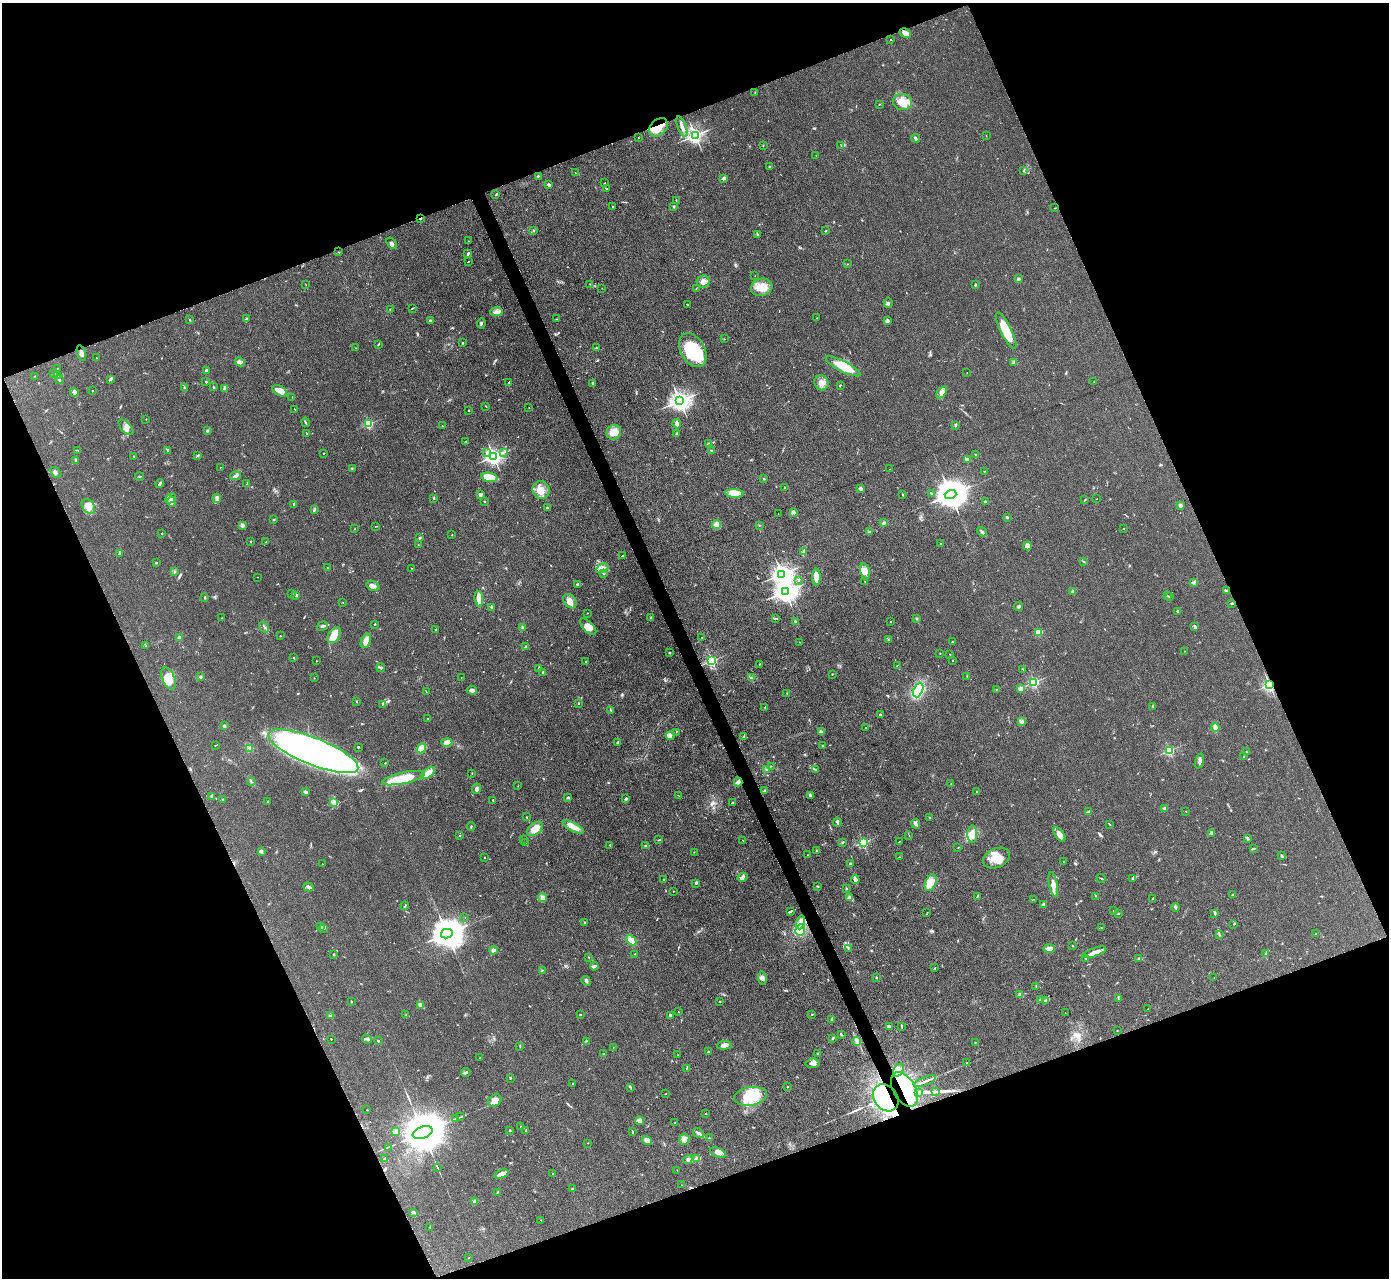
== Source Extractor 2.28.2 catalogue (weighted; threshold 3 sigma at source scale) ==
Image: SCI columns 2-5547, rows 283-5384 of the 5549 x 5534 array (HDU 1 of 3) = the unmasked area's bounding box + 8 px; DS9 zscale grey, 4 x 4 block average (1 PNG px = mean of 4 x 4 image px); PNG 1391 x 1280 px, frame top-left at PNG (2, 3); each listed source drawn as its Kron ellipse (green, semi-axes under 4 px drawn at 4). Shown black and unused: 43% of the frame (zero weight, under 3 of 4 exposures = <1% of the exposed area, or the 3 px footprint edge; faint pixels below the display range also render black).
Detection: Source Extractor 2.28.2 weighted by HDU 2 'WHT'. Background 0.0889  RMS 0.0061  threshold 0.0275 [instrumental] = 3 sigma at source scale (4.5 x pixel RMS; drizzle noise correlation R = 1.50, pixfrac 1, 0.05/0.05 arcsec/px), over >= 5 px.
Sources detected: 615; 3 too faint to see at this stretch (4 x 4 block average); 4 inside a brighter object's white glare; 4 cosmic-ray / hot-pixel residue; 1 long thin detection or spike segment (spike, bleed or trail) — neither listed nor drawn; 11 coinciding with a brighter row at this scale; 33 inside a brighter listed object's ellipse — not listed separately; of the other 559, all 500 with FLUX_AUTO >= 0.967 (the completeness limit of this list) listed and drawn (59 fainter detections not listed), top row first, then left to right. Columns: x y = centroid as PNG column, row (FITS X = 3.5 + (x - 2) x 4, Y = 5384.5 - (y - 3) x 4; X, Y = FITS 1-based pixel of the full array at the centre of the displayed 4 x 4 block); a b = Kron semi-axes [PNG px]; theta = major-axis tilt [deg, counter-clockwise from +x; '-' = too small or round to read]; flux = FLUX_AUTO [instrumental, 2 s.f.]
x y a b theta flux
905 33 6 4 -29 17
890 40 2 2 - 1.1
755 92 2 2 - 2.5
902 102 9 8 - 48
879 104 2 2 - 1.4
659 127 10 7 43 45
682 127 11 2 -70 15
695 135 2 2 - 1300
986 136 2 2 - 1.2
638 137 2 2 - 1.3
916 138 4 2 - 5
763 145 2 2 - 1
841 145 2 2 - 1.4
816 155 2 2 - 1.4
770 166 4 2 - 5.2
1023 171 2 2 - 1.2
575 173 2 2 - 1.3
538 176 2 2 - 3.6
724 178 4 3 - 7.7
605 183 2 2 - 1.3
549 185 3 2 - 11
606 189 2 2 - 2.9
496 195 2 2 - 2.1
676 200 3 2 - 1.6
613 206 3 2 - 2.1
674 207 2 2 - 5
1055 208 2 2 - 1.5
420 219 3 2 - 4.3
534 230 2 2 - 1.7
826 231 2 2 - 3.2
757 234 2 2 - 3.9
468 241 2 2 - 1
392 243 6 3 -52 8.7
339 252 2 2 - 1.9
468 254 4 2 - 5.9
468 262 2 2 - 1.7
848 264 2 2 - 0.97
755 276 2 2 - 1.1
1018 279 2 2 - 42
703 282 6 6 - 22
590 284 3 2 - 1.8
976 284 3 2 - 3.5
306 285 2 2 - 0.99
762 287 11 8 15 52
602 288 2 2 - 0.98
696 288 2 2 - 1
888 303 4 2 - 5.6
688 304 3 2 - 2
412 308 3 2 - 2.6
390 310 2 2 - 1.7
497 312 6 4 2 18
247 318 3 2 - 4.1
817 318 2 2 - 2.8
556 319 3 2 - 2.4
190 320 2 2 - 2.4
887 320 3 3 - 6.8
430 321 2 2 - 18
481 323 5 2 - 6
1006 331 20 5 -63 92
725 339 2 2 - 1.1
462 343 2 2 - 2.1
378 345 3 2 - 2.6
355 348 2 2 - 1.5
596 348 2 2 - 3.3
693 350 18 12 -61 230
81 353 8 2 -74 12
97 358 2 2 - 1.1
240 362 5 3 - 12
1014 362 3 2 - 5.8
843 366 19 5 -27 77
57 368 2 2 - 1.1
206 370 2 2 - 23
54 373 3 2 - 2.4
967 373 2 2 - 1.3
57 375 2 2 - 1.6
35 376 2 2 - 1.1
110 379 4 2 - 4.8
59 380 4 2 - 7.7
206 382 2 2 - 3.5
509 382 2 2 - 1.4
1094 382 2 2 - 1.6
592 383 3 2 - 3.3
821 383 8 7 - 24
840 385 3 2 - 2.5
213 387 2 2 - 1.2
184 388 3 2 - 3.3
225 388 4 3 - 6.9
92 391 2 2 - 1.2
280 391 8 5 -29 38
942 392 7 4 53 14
74 393 4 3 - 8.2
292 397 2 2 - 1.1
680 401 3 3 - 2600
486 406 2 2 - 1.5
529 407 2 2 - 1.3
294 409 2 2 - 1.4
469 410 2 2 - 7.5
146 419 2 2 - 3.2
306 422 5 2 - 3.7
369 424 2 2 - 310
677 424 5 3 - 11
955 425 4 2 - 3.2
442 426 2 2 - 1.4
126 427 9 5 -48 19
207 431 2 2 - 4.1
614 432 7 7 - 41
306 433 2 2 - 3.8
676 434 3 2 - 3.5
466 441 2 2 - 1.1
708 443 2 2 - 1.4
77 450 2 2 - 1.5
168 450 4 2 - 4.4
712 450 4 2 - 3.2
503 452 3 2 - 3.7
323 453 2 2 - 4.4
486 453 2 2 - 1.5
197 455 2 2 - 1.7
976 455 2 2 - 15
493 456 3 2 - 1700
134 457 2 2 - 1.6
967 459 4 2 - 14
75 461 2 2 - 2.8
220 467 2 2 - 1.1
352 468 2 2 - 2.3
890 469 2 2 - 1
985 471 2 2 - 1.8
55 472 6 3 -51 7.6
139 476 4 2 - 2.2
235 476 6 3 13 9.1
489 477 8 4 -11 79
764 479 2 2 - 2.1
160 484 4 2 - 5.5
247 484 2 2 - 1.8
784 488 2 2 - 9.4
860 489 3 2 - 8.1
541 490 9 8 - 46
734 493 9 4 -3 86
931 493 3 2 - 4.8
480 494 4 3 - 9.4
951 494 6 4 16 8100
903 495 2 2 - 1.7
170 498 6 4 44 11
217 498 4 3 - 15
434 498 3 2 - 2.7
1097 499 2 2 - 1
1085 500 4 2 - 2.8
484 501 2 2 - 3.5
172 502 5 3 - 8.8
985 502 3 2 - 5.2
294 504 2 2 - 3.9
1180 505 3 2 - 14
88 507 8 6 -58 25
547 508 2 2 - 1.8
314 510 3 2 - 9.9
793 512 2 2 - 70
778 514 2 2 - 1.6
1007 517 2 2 - 4.2
274 519 2 2 - 14
884 523 3 3 - 7.6
717 524 4 4 - 17
242 525 2 2 - 63
759 525 2 2 - 1.2
376 526 3 2 - 1.7
354 529 2 2 - 2.3
1124 529 2 2 - 1.3
869 532 4 3 - 5.8
982 532 5 2 - 6.1
162 533 2 2 - 2
452 535 2 2 - 1.4
420 538 3 2 - 3.8
250 542 2 2 - 2.9
266 542 2 2 - 1.3
940 544 2 2 - 1.6
418 545 2 2 - 1.8
1027 546 4 3 - 9.6
804 551 3 3 - 5.8
119 553 2 2 - 4.4
622 556 3 2 - 2.5
1084 561 2 2 - 2.4
156 563 2 2 - 4.4
327 568 2 2 - 2.1
412 568 2 2 - 2
602 568 6 3 27 13
865 571 8 4 -75 21
174 572 2 2 - 2.1
603 573 3 2 - 2
782 574 3 3 - 2300
257 577 2 2 - 1
816 577 8 4 -89 35
799 580 2 2 - 1.7
865 581 2 2 - 1.5
1193 582 3 2 - 3.9
577 584 3 2 - 5.1
373 586 7 4 -19 16
1226 590 3 2 - 4.1
1073 591 2 2 - 41
785 592 3 3 - 3100
292 593 2 2 - 1.4
296 595 3 3 - 6.1
1167 596 2 2 - 2.4
205 597 3 2 - 4.5
1169 597 2 2 - 1.8
479 599 8 3 -83 45
570 601 8 5 -50 26
343 602 2 2 - 1.1
1232 603 3 2 - 5.4
1019 606 4 2 - 7.9
491 607 4 2 - 4.3
1177 611 2 2 - 2.7
587 613 2 2 - 1.1
221 618 2 2 - 1.5
651 618 3 3 - 7
775 618 2 2 - 1.6
917 618 3 2 - 3.2
890 621 2 2 - 3.4
795 622 3 2 - 4.6
374 624 3 2 - 2.6
322 626 6 2 17 7.6
264 627 6 2 -56 4.6
522 627 2 2 - 2.1
588 627 10 5 -46 38
1195 627 3 2 - 4.9
436 629 2 2 - 4.7
1039 632 2 2 - 180
334 635 8 5 56 35
280 636 2 2 - 1.7
179 637 4 2 - 7.8
702 637 2 2 - 1.7
889 640 3 2 - 2.8
366 641 7 4 66 25
799 642 2 2 - 0.99
953 642 2 2 - 1.7
146 646 2 2 - 1.2
526 647 4 2 - 6.9
1185 651 2 2 - 1.4
670 653 2 2 - 3
940 654 2 2 - 1.2
950 654 2 2 - 1.9
294 658 2 2 - 1.9
953 660 2 2 - 2.3
316 661 2 2 - 1.3
712 661 2 2 - 590
586 662 2 2 - 9.4
760 664 2 2 - 1.8
897 665 3 2 - 1.7
381 668 4 3 - 5.5
539 669 3 2 - 4.6
1023 669 2 2 - 2
543 673 3 2 - 5.2
832 674 2 2 - 1.9
967 676 2 2 - 2.2
201 677 2 2 - 27
461 677 2 2 - 2.1
169 678 12 6 -67 57
314 678 2 2 - 1.2
751 678 2 2 - 2.6
1034 682 2 2 - 510
1269 685 2 2 - 840
996 689 2 2 - 2.2
1020 689 4 3 - 11
472 690 5 3 - 8.8
918 690 7 4 66 150
426 691 3 2 - 1.1
787 693 2 2 - 1.2
357 701 2 2 - 2.5
578 703 2 2 - 2.5
382 704 2 2 - 2.1
1153 706 3 2 - 3.2
765 707 2 2 - 1.3
611 710 2 2 - 2.1
880 715 2 2 - 17
428 719 2 2 - 1.2
1022 722 3 2 - 3.3
224 726 2 2 - 2.7
1215 727 4 3 - 19
866 728 2 2 - 1.3
676 732 2 2 - 1.1
821 732 3 2 - 8.7
670 736 4 2 - 5.9
744 736 2 2 - 5.4
447 742 5 4 - 31
618 743 4 2 - 4.9
215 745 2 2 - 1.2
823 745 2 2 - 1.7
358 747 2 2 - 3
249 748 4 3 - 6.9
421 748 5 3 - 53
313 751 48 13 -22 2100
1169 751 2 2 - 420
1246 752 2 2 - 3
1244 756 2 2 - 3.3
1199 761 7 2 74 7.8
385 763 2 2 - 2.4
771 766 2 2 - 1.4
767 769 3 3 - 6.3
815 769 2 2 - 2
428 773 8 3 39 45
472 773 2 2 - 1
404 778 22 5 13 110
251 781 2 2 - 2.1
738 782 4 4 - 9.5
951 784 2 2 - 1.5
518 786 2 2 - 0.97
476 789 5 3 - 12
765 791 3 2 - 7.5
976 791 2 2 - 4.1
305 792 4 2 - 7.3
810 795 3 3 - 5.2
212 796 3 2 - 3
679 796 2 2 - 1.1
567 797 3 2 - 4.6
222 799 2 2 - 2.1
626 799 3 3 - 7
493 800 2 2 - 5.1
268 802 2 2 - 1.7
334 802 3 2 - 5.8
732 802 3 2 - 2.8
1164 808 2 2 - 27
1088 812 3 2 - 4.3
1186 812 2 2 - 2
526 817 2 2 - 1.2
930 817 2 2 - 1.8
837 822 4 2 - 7
916 824 5 3 - 8.5
1110 824 2 2 - 1.5
471 826 4 2 - 3.1
573 827 12 3 -27 50
535 829 9 5 39 41
1211 833 3 2 - 3
972 834 8 5 -90 47
1059 834 8 4 -54 26
460 836 2 2 - 2.1
909 836 2 2 - 1.1
524 839 2 2 - 1.3
1248 839 3 2 - 3.7
659 840 2 2 - 1.5
743 840 3 2 - 1.8
843 842 3 2 - 3.2
899 842 3 2 - 1.8
526 843 2 2 - 1.3
863 843 2 2 - 420
610 845 2 2 - 2.6
646 845 2 2 - 2.3
958 848 2 2 - 1.5
1253 848 3 2 - 4.8
817 850 2 2 - 5.8
261 851 2 2 - 13
694 852 2 2 - 1.8
808 855 2 2 - 1.3
1282 856 3 2 - 3.8
484 857 3 2 - 1.9
899 857 3 2 - 1.7
996 858 14 9 24 62
1063 861 2 2 - 0.99
322 864 2 2 - 1.1
850 864 2 2 - 6
742 877 5 4 - 8.7
1101 878 4 2 - 3.3
1132 878 3 2 - 3.9
664 880 3 2 - 2.2
855 880 4 3 - 13
696 883 3 2 - 3.4
931 883 9 5 67 36
1053 884 13 3 -80 25
818 886 2 2 - 2.2
308 887 5 3 - 13
846 888 2 2 - 2.5
673 891 2 2 - 1.3
1233 894 3 2 - 5
977 896 3 2 - 2.9
1095 896 2 2 - 1.9
543 898 4 4 - 12
850 898 3 2 - 33
1153 898 2 2 - 5.2
1033 899 2 2 - 1.1
1043 904 4 3 - 5.8
405 906 4 2 - 4
1175 907 4 2 - 4.9
790 911 4 2 - 5
1113 911 2 2 - 0.98
927 912 2 2 - 1.3
1118 914 3 2 - 2.3
1215 914 2 2 - 1.9
465 917 2 2 - 1
585 922 2 2 - 2.7
800 922 7 3 79 21
1234 924 2 2 - 2.2
321 926 3 2 - 3.5
1101 927 2 2 - 1.3
324 928 3 3 - 6.6
800 930 6 5 - 98
447 934 6 4 15 8400
1315 934 2 2 - 1.7
1219 935 2 2 - 2.4
631 940 6 4 -46 28
1072 945 2 2 - 1.3
848 948 2 2 - 1.8
1049 948 6 3 2 19
493 950 4 4 - 7.8
1095 952 12 4 19 28
333 954 2 2 - 1.9
635 954 2 2 - 1.7
1266 954 3 3 - 4.7
589 957 2 2 - 1
1086 959 3 2 - 3.3
1138 959 2 2 - 1.8
594 966 4 3 - 6.5
935 968 2 2 - 1.7
542 970 3 2 - 2
876 977 2 2 - 8.8
762 978 7 3 -82 11
1214 978 2 2 - 1.3
586 981 5 3 - 6.1
1036 986 2 2 - 2.2
1020 994 2 2 - 43
1118 999 4 2 - 3.2
1041 1000 3 2 - 4.2
1045 1000 4 3 - 7.2
351 1002 2 2 - 4.4
720 1002 2 2 - 1.4
421 1005 3 2 - 17
1148 1009 2 2 - 1.5
678 1012 2 2 - 4.2
1065 1013 2 2 - 1.3
581 1014 2 2 - 2.1
331 1015 3 2 - 4.9
406 1015 2 2 - 1.4
670 1015 2 2 - 19
812 1015 2 2 - 1.1
832 1019 3 2 - 2.6
889 1026 3 2 - 3.7
902 1026 4 2 - 3.9
1117 1031 2 2 - 3.5
841 1034 3 2 - 2.8
833 1038 3 2 - 2.8
331 1039 2 2 - 1.2
367 1039 5 2 - 5.7
378 1041 2 2 - 4.5
586 1041 2 2 - 2
857 1042 5 3 - 9.5
975 1042 2 2 - 1.4
724 1045 7 4 5 18
520 1046 3 2 - 1.9
613 1047 2 2 - 1.2
708 1052 2 2 - 5.3
818 1053 3 2 - 2.7
604 1054 2 2 - 1.2
677 1055 2 2 - 2.1
480 1058 2 2 - 1.9
812 1063 7 4 7 14
967 1063 2 2 - 2
686 1068 2 2 - 1.8
898 1070 7 4 59 18
466 1072 5 2 - 7.5
510 1078 3 2 - 2.5
925 1081 11 2 23 12
573 1083 2 2 - 3.8
630 1087 2 2 - 1.1
787 1087 3 2 - 1.8
904 1089 19 11 -61 230
936 1092 2 2 - 1.3
919 1093 2 2 - 1.2
666 1094 2 2 - 1.5
751 1096 16 9 9 120
886 1098 15 11 -51 1500
495 1101 7 5 30 26
367 1110 2 2 - 2.2
706 1114 2 2 - 1.4
460 1117 2 2 - 1.7
455 1119 3 2 - 2.6
640 1121 4 3 - 17
675 1123 2 2 - 1.5
520 1127 2 2 - 1.3
510 1130 2 2 - 6
526 1130 3 2 - 2.4
632 1131 2 2 - 2.8
396 1132 2 2 - 31
423 1133 10 5 19 29000
699 1133 6 3 -37 8.9
710 1138 3 2 - 2.9
684 1139 5 5 - 30
647 1141 5 4 - 27
588 1143 2 2 - 1.2
388 1147 2 2 - 1.7
718 1153 8 4 -21 21
696 1158 4 3 - 7.6
384 1159 2 2 - 3.2
688 1159 5 2 - 5.7
437 1167 4 2 - 2.8
677 1170 2 2 - 1.3
501 1174 7 3 22 20
553 1174 2 2 - 2.6
682 1185 2 2 - 1.2
572 1189 2 2 - 6.2
497 1192 2 2 - 2.2
474 1201 3 2 - 7.3
413 1212 3 2 - 5.8
541 1220 2 2 - 1
430 1227 3 2 - 1.7
468 1258 2 2 - 1.3
Overlapping masked pixels (flux is a lower limit): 6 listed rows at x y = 659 127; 420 219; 1269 685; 738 782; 904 1089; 886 1098
Diffuse or blended objects may show on this block-average render without a row.